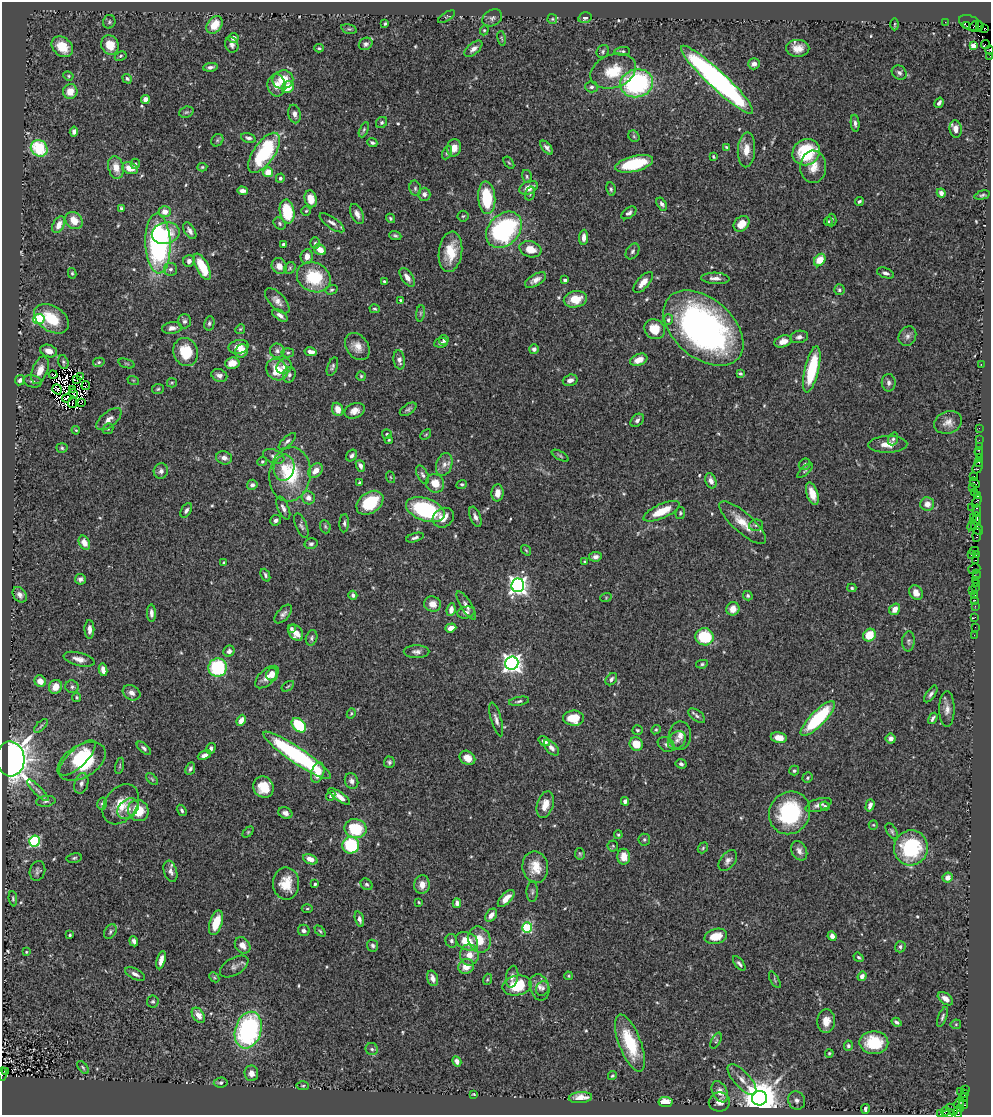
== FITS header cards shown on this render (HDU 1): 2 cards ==
NAXIS1  =                  989
NAXIS2  =                 1113

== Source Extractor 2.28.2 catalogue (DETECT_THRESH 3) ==
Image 989 x 1113 px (HDU 1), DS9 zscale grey, 1 PNG px = 1 image px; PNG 993 x 1117 px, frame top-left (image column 1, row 1113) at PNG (2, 2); each listed source drawn as its Kron ellipse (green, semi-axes under 4 px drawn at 4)
Background 0.458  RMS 0.025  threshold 0.0764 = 3 sigma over >= 5 px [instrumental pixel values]
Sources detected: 582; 7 with non-positive FLUX_AUTO (blend fragments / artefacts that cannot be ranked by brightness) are neither listed nor drawn; of the other 575, the 500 brightest by FLUX_AUTO listed and drawn (75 fainter detections omitted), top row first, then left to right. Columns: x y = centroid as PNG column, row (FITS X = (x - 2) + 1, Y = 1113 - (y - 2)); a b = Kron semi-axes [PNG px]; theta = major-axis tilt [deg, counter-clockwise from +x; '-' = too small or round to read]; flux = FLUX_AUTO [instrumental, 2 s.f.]
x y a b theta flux
446 17 10 4 32 2.8
492 18 10 7 31 6.7
585 18 7 5 13 4.7
552 19 5 5 - 2.1
109 22 7 6 - 3.4
945 22 2 2 - 8.8
971 23 13 7 -25 76
385 24 4 3 - 2.4
895 24 6 3 89 1.9
214 25 10 7 51 33
967 26 3 3 - 23
974 26 5 2 - 54
979 26 4 2 - 20
984 28 3 3 - 140
349 29 8 4 -13 2.9
484 30 5 4 - 2
233 38 5 4 - 9.8
502 38 7 3 -80 2.4
366 44 7 6 - 4.8
110 45 10 8 -63 31
232 45 8 6 -66 6.1
985 45 5 3 - 21
973 46 4 4 - 22
62 47 12 9 -41 37
319 48 5 3 - 2.4
798 48 11 8 0 17
473 49 11 5 40 8.5
990 50 4 3 - 43
603 51 7 6 - 3.4
622 51 8 3 4 3.4
121 56 6 4 27 2.8
990 56 2 2 - 9.5
754 64 6 5 - 8.9
210 67 7 4 7 5
613 71 23 16 20 51
899 73 8 6 -39 5.6
68 76 5 4 - 2.1
127 79 5 4 - 2.9
283 80 10 9 - 38
717 80 49 9 -43 670
637 83 16 14 15 240
277 85 11 9 -84 17
288 87 6 5 - 30
591 87 6 5 - 4
70 91 7 7 - 21
145 99 4 4 - 11
939 103 5 3 - 5.1
186 112 7 5 20 3.5
294 114 9 6 -77 7.5
382 122 6 5 - 4
855 123 8 4 -83 4.8
956 129 9 6 -84 12
364 130 8 3 67 2.8
74 131 5 4 - 5.5
634 136 6 5 - 2.4
248 138 7 4 -15 4.7
217 140 7 5 47 2.9
372 143 5 3 - 3.2
726 147 4 3 - 1.9
39 148 9 8 - 91
454 148 9 7 79 14
547 148 8 4 -50 5.6
746 150 17 8 87 22
806 152 14 12 34 95
264 153 23 10 55 140
447 153 7 4 63 2.8
713 157 4 3 - 2.1
509 163 7 3 -53 2
135 164 5 4 - 2.7
634 164 19 7 14 87
116 167 11 7 -76 24
202 167 5 4 - 2.5
813 167 16 13 87 23
130 168 8 5 -17 25
268 172 5 5 - 23
527 177 7 5 -75 2.8
280 178 4 4 - 5
415 188 8 5 -77 3.7
529 188 10 6 25 16
611 189 7 4 -82 3.2
242 191 5 4 - 8.1
530 193 7 4 74 3.4
941 193 5 4 - 7.3
424 194 6 6 - 7.4
982 195 8 3 14 3
487 198 16 8 -86 92
311 199 8 6 -75 23
859 201 4 3 - 2.8
662 204 7 4 -58 4.7
121 208 4 4 - 3.5
287 211 12 7 -81 75
306 211 5 4 - 2.3
165 212 6 5 - 14
629 213 8 5 35 5.1
357 214 11 6 -66 9.8
463 216 5 5 - 2.7
390 218 5 4 - 2.7
74 220 9 7 -47 24
832 220 6 5 - 3.1
828 221 4 4 - 2.1
332 223 14 5 -35 8.9
280 224 7 5 -50 3.2
741 224 9 7 44 22
59 225 9 5 62 16
504 230 20 15 45 280
190 231 9 5 -57 7.7
166 233 14 10 12 44
395 236 6 4 -20 3.2
584 237 8 4 85 9.3
315 243 6 4 89 3.6
158 244 30 12 -88 360
283 244 3 3 - 3
530 249 11 8 -17 22
320 250 6 5 - 20
633 251 8 6 58 4.6
450 252 20 11 83 43
307 256 7 6 - 14
820 260 7 5 54 28
189 261 6 5 - 7.3
279 266 8 7 - 13
202 267 14 6 -62 56
290 268 6 5 - 2.7
170 269 7 6 - 4.7
72 273 5 4 - 2.7
885 273 9 5 -20 5.4
314 277 17 14 -26 84
407 277 11 5 -56 11
715 278 14 5 -3 11
535 280 12 6 30 10
565 280 4 3 - 3.3
384 281 3 3 - 2.3
643 282 13 6 48 16
331 290 6 4 17 2.8
839 290 5 5 - 3.7
575 299 12 8 11 30
401 300 4 4 - 3.2
277 301 16 7 -47 11
375 309 5 3 - 2.5
420 313 8 4 82 3.4
280 315 9 4 -35 7.6
39 319 5 5 - 140
52 319 19 12 -32 65
668 320 5 5 - 3.8
184 321 7 6 - 5.5
209 323 7 5 79 3.8
172 328 10 6 9 8.6
703 328 46 29 -41 620
240 329 5 4 - 2
655 329 11 9 -38 31
907 336 10 8 59 8.7
799 337 9 6 9 6.1
444 340 5 4 - 4.3
783 341 9 5 19 15
441 343 7 4 8 5.4
238 347 10 6 12 15
357 347 15 11 -55 18
534 349 5 4 - 7.1
49 351 8 6 -18 14
242 351 7 6 - 17
277 351 7 7 - 6.1
186 352 14 12 -69 55
311 352 6 4 -11 8.8
288 353 6 4 3 2.7
399 360 9 6 -81 8.4
639 360 9 5 22 19
63 362 7 5 -74 3.4
99 362 6 4 15 2.8
232 363 7 5 10 20
127 364 8 3 -19 2.6
981 364 2 2 - 17
284 366 8 7 - 11
332 367 10 5 69 4.4
812 369 23 7 77 96
40 370 14 7 69 20
277 370 11 10 - 44
740 373 4 3 - 2.6
53 375 4 3 - 7.7
219 375 8 6 -23 8.1
289 375 8 6 73 5.5
80 376 2 2 - 3.1
361 376 4 4 - 2.4
20 380 5 5 - 7.5
77 380 4 2 - 2.1
133 380 6 3 -18 2
570 380 7 5 17 7.8
32 381 9 6 -11 5.4
172 383 5 4 - 2.1
889 383 9 7 -87 6.6
86 386 4 2 - 2.3
57 389 5 3 - 4.7
73 389 2 2 - 2.7
158 389 6 5 - 2.6
73 394 5 3 - 2.9
67 398 5 2 - 5.6
73 402 6 2 81 2.2
81 402 4 2 - 2.4
338 409 7 5 -68 17
408 409 9 5 33 4.3
355 411 10 7 22 12
109 419 15 7 39 12
637 420 8 5 41 5.1
948 422 14 11 19 14
979 428 2 2 - 9.8
108 429 6 5 - 2.6
76 430 4 3 - 1.9
387 434 5 5 - 3
426 435 6 4 44 2.1
893 439 6 5 - 3.4
389 440 4 3 - 2
979 440 2 2 - 11
287 441 11 4 42 5
888 444 19 8 1 21
979 446 2 2 - 20
62 448 5 4 - 2.7
979 452 5 3 - 40
274 456 11 6 -21 7.3
352 456 6 5 - 5
560 456 9 3 -29 2.8
979 457 2 2 - 20
224 458 8 6 -14 9.7
262 461 5 4 - 2.3
979 462 4 3 - 44
444 464 12 8 72 11
805 464 6 5 - 3.5
360 466 6 4 -67 6.7
978 467 6 4 67 89
284 468 13 10 79 22
161 471 8 7 - 7.2
316 471 8 6 46 15
805 471 10 3 42 2.7
290 474 27 20 82 94
423 475 10 5 -62 5
974 476 4 2 - 21
390 477 6 4 -70 2.3
711 481 8 5 -69 9.7
359 483 3 3 - 3.8
435 483 10 8 -49 24
975 483 6 3 -48 25
462 484 5 4 - 3.1
252 485 5 5 - 5.8
973 487 2 2 - 12
974 492 3 3 - 24
497 493 8 6 86 14
812 494 11 5 -72 19
977 495 3 3 - 65
308 498 7 6 - 11
977 501 7 3 65 73
370 503 15 10 35 73
927 504 7 7 - 13
972 507 2 2 - 18
283 508 12 5 -66 8.1
186 510 8 5 59 4.6
425 510 20 11 -20 170
662 511 19 7 24 36
977 511 6 3 -82 75
680 513 6 4 81 2.5
475 517 10 5 -69 7.6
973 517 2 2 - 39
443 518 11 9 33 21
977 519 6 2 -87 110
276 520 5 5 - 6.1
974 522 9 3 54 110
344 523 9 5 87 4.5
743 523 30 10 -42 31
756 525 7 5 15 3.2
301 526 13 5 -67 5.2
325 527 7 5 -70 3.1
977 528 7 5 -47 70
977 535 7 3 84 66
415 538 9 4 16 4.4
84 543 7 5 -63 16
311 544 6 5 - 4.4
526 550 6 3 -54 2
974 551 4 2 - 22
971 554 3 2 - 11
976 554 3 2 - 43
595 557 6 5 - 5.7
976 560 3 2 - 31
223 562 3 3 - 2
585 562 3 2 - 2
974 569 6 5 - 13
976 573 3 2 - 11
265 575 7 4 -66 3.8
976 576 2 2 - 20
80 579 5 5 - 5.3
976 580 3 2 - 40
976 583 2 2 - 9.3
518 585 7 6 - 840
975 587 2 2 - 7.3
852 588 4 3 - 2.6
973 591 2 2 - 6.8
916 593 8 6 -60 12
20 595 8 6 -55 7.2
353 595 5 4 - 5.3
975 595 3 3 - 48
748 596 5 4 - 2.9
606 597 6 3 20 1.9
975 600 2 2 - 7.6
433 604 8 7 - 14
466 605 16 5 -57 8.5
975 606 2 2 - 11
733 609 7 6 - 17
895 609 6 5 - 15
451 610 6 4 83 11
466 612 9 6 15 6.5
151 613 9 4 -87 7.4
283 614 11 6 48 6.3
975 617 4 2 - 8.1
975 627 2 2 - 3.6
291 628 4 4 - 3.1
451 628 5 4 - 11
89 629 9 5 -89 8.7
296 633 9 6 -52 18
869 635 7 6 - 42
974 635 2 2 - 9.2
705 637 9 8 - 74
311 638 8 5 73 3.9
908 641 10 6 85 4.6
229 651 6 5 - 5.3
417 652 13 6 0 7.3
79 659 16 6 -14 12
512 663 6 6 - 910
702 664 6 4 10 2.6
218 668 9 9 - 120
103 670 6 4 -80 12
272 674 6 5 - 18
267 677 14 7 42 14
611 679 7 5 50 5.8
40 681 6 5 - 16
288 686 7 3 35 2.1
55 687 7 6 - 17
72 687 7 6 - 4.7
131 693 9 7 -29 8.8
931 694 9 4 55 5.7
77 697 4 4 - 2.5
519 701 10 4 10 4
947 709 18 7 -90 13
351 713 5 3 - 2.3
697 716 10 5 -38 4.8
574 718 10 7 -1 41
933 718 6 3 59 4.1
818 719 23 7 46 130
241 720 6 4 66 13
496 720 17 5 -74 8.4
299 725 8 6 -45 100
41 726 9 3 45 3.6
637 730 5 4 - 2.6
656 730 5 4 - 2.3
680 735 14 11 -89 15
779 738 8 5 -11 15
891 738 5 5 - 8.3
677 740 10 7 45 11
544 741 6 4 -35 8.2
636 744 7 6 - 31
666 744 9 7 -34 6.7
144 748 8 4 -42 4.5
211 748 5 4 - 5.2
551 748 9 5 -47 8.4
204 755 7 4 24 8.6
297 755 40 8 -34 280
77 758 23 9 44 68
467 758 8 6 -34 17
11 759 17 14 -87 1700
82 761 26 16 31 130
389 762 5 5 - 4.1
681 764 5 4 - 4.5
120 766 8 3 77 2.4
190 769 6 4 66 4.1
794 771 5 5 - 3.3
318 773 10 6 72 24
807 778 5 5 - 3
152 779 7 4 -46 2.8
352 781 8 6 -68 7
81 783 10 6 74 8.4
263 787 11 10 - 35
38 790 14 4 -45 6.9
331 796 5 4 - 2.5
339 796 13 4 -35 12
46 801 10 5 7 4.8
625 801 4 4 - 5.9
102 804 6 5 - 3.3
121 804 22 16 53 36
545 805 13 8 73 20
818 805 13 6 18 8.7
870 805 6 4 73 6.8
825 806 5 3 - 2.4
128 809 12 9 41 10
182 810 6 4 -58 3.6
138 811 11 10 - 43
285 813 7 5 -26 6.8
790 813 22 20 57 160
873 825 5 4 - 1.9
356 829 11 9 -13 83
892 831 9 5 -58 3.5
248 832 6 4 45 2.3
618 835 4 3 - 2.2
644 840 6 6 - 3
35 841 5 5 - 220
351 845 8 8 - 110
613 846 5 5 - 2.7
703 848 6 4 49 2.4
911 848 17 17 - 140
799 851 10 7 -62 8.8
580 854 6 5 - 2.4
624 857 8 6 89 20
74 858 7 5 11 3
310 859 7 4 -23 13
728 860 12 7 51 8.2
535 867 16 13 -81 30
37 871 10 7 73 5.3
170 871 11 6 -73 8.6
948 878 5 5 - 11
286 884 16 13 -90 37
315 884 3 3 - 3.3
366 884 6 5 - 3.5
422 885 9 7 84 15
532 892 10 5 89 4.6
506 898 11 5 46 18
13 899 8 4 -85 2.6
419 902 4 3 - 2.1
457 903 5 4 - 8.2
307 909 5 3 - 2
491 915 7 5 52 11
359 919 8 4 -74 6.4
216 923 13 6 72 38
527 927 5 5 - 130
304 930 6 5 - 5.1
110 931 8 5 54 3.7
320 931 6 4 -46 2.7
70 935 3 3 - 2.5
716 936 11 7 15 28
832 936 5 4 - 9.1
479 940 13 11 -67 33
134 941 5 4 - 5.7
451 941 7 5 -76 4.5
467 941 11 8 -27 36
243 945 9 7 -49 14
373 946 6 5 - 4.3
900 947 6 5 - 4.2
26 952 4 4 - 2
469 955 10 9 - 20
859 957 5 3 - 2.7
161 960 9 4 75 10
739 963 8 4 -51 4.4
466 966 8 7 - 19
234 967 16 8 31 9.1
135 974 11 5 -25 7.5
568 976 4 3 - 2.1
862 976 5 4 - 8.2
214 977 6 4 -45 2.4
512 977 11 6 80 6.6
433 978 8 5 -72 11
487 979 6 3 70 1.9
775 980 9 4 -61 2.6
517 986 15 10 11 70
539 987 13 9 -73 11
543 988 7 6 - 4.4
945 999 9 5 -36 9.9
153 1001 6 6 - 3.2
198 1015 8 5 -55 15
942 1017 10 4 70 4.1
826 1021 12 9 86 18
896 1022 5 3 - 4.3
956 1024 5 5 - 2.3
248 1030 19 13 73 290
716 1041 9 4 63 3.4
630 1043 30 11 -69 78
874 1043 14 11 -1 70
848 1046 5 4 - 3.2
372 1049 6 6 - 4.4
829 1053 4 4 - 2
457 1061 5 4 - 8.8
83 1067 7 4 -53 2.8
6 1071 4 3 - 37
251 1073 8 7 - 9.9
2 1074 7 2 90 210
612 1076 4 4 - 2.3
742 1079 19 8 -48 16
221 1083 7 5 7 4
303 1086 6 4 -3 2.6
965 1090 3 2 - 23
720 1092 11 7 -64 17
960 1092 2 2 - 7.2
965 1093 3 3 - 11
474 1094 3 3 - 2.1
580 1098 12 5 5 20
759 1098 7 7 - 6000
963 1098 4 3 - 9.8
797 1100 9 8 - 8.1
666 1102 7 5 -6 22
719 1102 11 9 10 13
959 1103 6 3 39 64
963 1104 5 3 - 65
960 1108 4 2 - 21
865 1109 5 3 - 4.2
952 1109 7 3 -44 200
946 1111 4 3 - 42
958 1112 5 3 - 38
949 1113 6 3 9 63
940 1114 4 2 - 19
At the frame edge (FLAGS 8, measured only in part): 5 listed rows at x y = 990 50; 990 56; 2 1074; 949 1113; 940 1114
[75 fainter detections neither listed nor drawn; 7 non-positive-flux detections neither listed nor drawn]